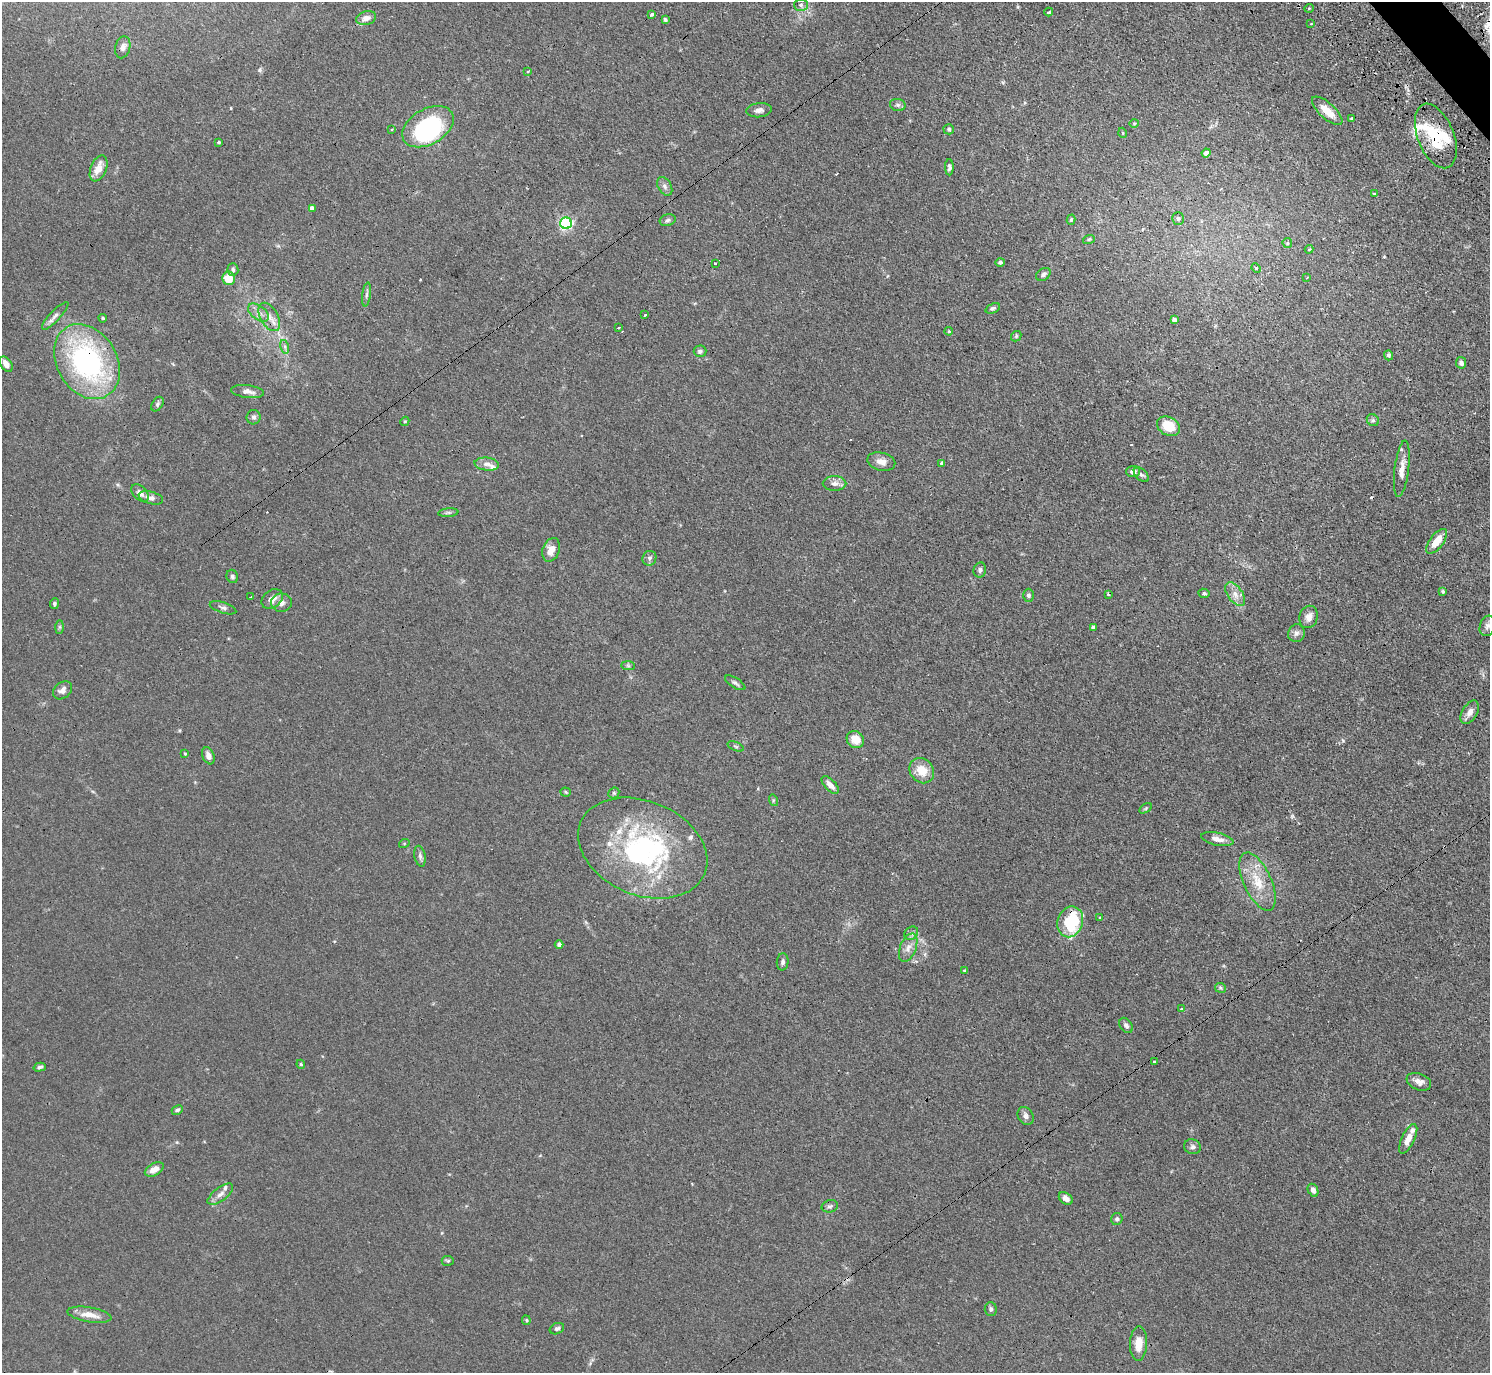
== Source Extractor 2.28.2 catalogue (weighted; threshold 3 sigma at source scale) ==
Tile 10 of 4 x 4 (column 2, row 3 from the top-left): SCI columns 1536-3023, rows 1712-3082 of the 6046 x 6025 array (HDU 1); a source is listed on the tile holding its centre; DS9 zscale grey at full resolution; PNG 1492 x 1375 px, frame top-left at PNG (2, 2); each listed source drawn as its Kron ellipse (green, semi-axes under 4 px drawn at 4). Shown black and unused: <1% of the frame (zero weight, under 3 of 4 exposures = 4% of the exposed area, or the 3 px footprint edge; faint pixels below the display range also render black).
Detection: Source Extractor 2.28.2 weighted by HDU 2 'WHT'; one run over the whole footprint, this tile lists its part. Background 0.0335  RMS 0.0033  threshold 0.0147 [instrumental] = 3 sigma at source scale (4.5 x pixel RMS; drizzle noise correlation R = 1.50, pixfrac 1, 0.05/0.05 arcsec/px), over >= 5 px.
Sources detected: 161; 4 inside a brighter object's white glare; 7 cosmic-ray / hot-pixel residue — neither listed nor drawn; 8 inside a brighter listed object's ellipse — not listed separately; the other 142 listed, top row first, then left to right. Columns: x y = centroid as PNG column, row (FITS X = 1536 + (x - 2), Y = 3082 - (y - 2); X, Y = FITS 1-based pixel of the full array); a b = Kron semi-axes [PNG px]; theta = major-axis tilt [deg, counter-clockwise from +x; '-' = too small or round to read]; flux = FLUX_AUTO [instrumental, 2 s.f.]
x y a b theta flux
801 5 7 6 - 0.84
1309 8 4 3 - 0.27
1049 12 4 3 - 2.9
652 14 4 3 - 2.8
366 18 10 6 15 2.3
665 20 3 3 - 0.61
1311 23 4 2 - 0.28
123 47 11 7 75 1.6
528 71 3 3 - 0.45
898 105 8 6 -14 0.8
759 110 13 7 7 1.4
1327 111 19 7 -43 4.5
1351 119 4 3 - 0.36
1134 123 5 3 - 0.3
428 127 28 17 30 40
392 129 3 2 - 0.34
949 129 5 5 - 0.67
1123 133 5 3 - 0.29
1436 136 34 18 -69 14
219 142 4 3 - 0.34
1206 153 4 4 - 1.2
949 167 8 4 -89 0.83
99 168 14 7 67 3.9
665 186 10 6 -60 1.2
1374 194 3 3 - 3.5
312 208 4 4 - 1.7
1178 218 6 5 - 0.78
668 220 8 6 17 0.83
1071 220 5 4 - 0.48
566 223 6 6 - 55
1089 239 6 3 18 0.41
1287 243 5 4 - 0.4
1309 249 4 3 - 0.45
1000 262 5 4 - 0.6
715 263 3 3 - 0.39
1256 268 5 4 - 0.47
233 270 6 5 - 0.77
1043 274 8 6 34 1
229 278 6 6 - 5.9
1307 278 3 2 - 0.48
366 295 12 4 83 0.88
993 308 8 4 22 0.67
258 313 12 7 -38 1.9
645 315 3 3 - 1
55 316 18 5 47 1.5
269 317 15 8 -60 3
103 318 4 3 - 0.36
1174 320 4 4 - 0.96
619 328 3 2 - 0.37
949 331 4 3 - 0.36
1016 336 6 4 48 0.42
285 347 7 4 -72 0.71
700 351 6 6 - 0.86
1389 355 5 4 - 0.71
87 362 40 30 -60 61
1461 363 6 5 - 1.1
6 364 8 5 -56 2.3
247 392 17 6 -7 1.9
157 404 8 5 55 0.7
254 417 7 7 - 0.9
1373 420 6 5 - 0.64
405 421 5 3 - 0.34
1169 426 12 9 -27 7.3
881 462 14 9 -13 2.5
942 463 4 3 - 0.56
487 464 12 6 -5 1.7
1402 469 28 7 83 3.3
1133 471 7 5 2 1.4
1141 475 9 5 -44 0.83
835 484 12 7 0 1.6
140 493 10 6 -45 1.8
151 498 12 6 -15 1.5
448 513 10 4 5 0.62
1437 541 14 7 53 5
551 550 12 8 71 2.9
649 558 7 7 - 0.92
980 570 7 6 - 0.78
232 576 7 5 -68 0.74
1443 591 3 3 - 0.5
1204 593 5 4 - 0.58
1108 594 4 3 - 0.56
1235 594 13 7 -54 2.5
1028 595 6 5 - 0.79
251 597 3 2 - 0.37
272 599 12 8 38 2.4
281 603 10 9 - 1.8
54 604 5 4 - 0.62
223 608 14 5 -18 1
1309 617 11 9 71 2
1487 626 10 7 73 1.2
60 627 7 4 90 0.5
1093 627 4 3 - 0.77
1296 633 9 8 - 1.3
628 666 7 4 -1 0.59
735 683 11 5 -32 0.91
62 690 10 8 40 1.7
1470 712 13 7 59 2.1
855 739 9 8 - 4.3
736 746 8 2 -22 0.42
185 754 3 3 - 0.31
208 756 9 6 -67 1.9
922 771 13 11 -50 5.4
830 785 11 5 -47 2
566 792 5 4 - 0.37
614 793 6 5 - 0.47
773 800 6 4 -73 0.36
1146 808 7 4 32 0.45
1217 839 16 6 -12 2.2
404 844 5 3 - 0.31
643 848 67 47 -23 61
420 856 10 5 -79 0.93
1258 882 31 14 -66 8.4
1100 917 3 2 - 0.45
1070 922 16 12 70 19
911 933 7 6 - 0.95
559 945 4 4 - 1.1
908 948 15 8 68 2.5
783 962 8 6 85 0.98
965 971 3 3 - 0.74
1220 988 5 5 - 0.52
1181 1009 3 3 - 0.57
1126 1025 8 6 -55 1
1154 1062 3 3 - 0.64
301 1064 4 4 - 0.36
40 1067 6 4 15 0.62
1419 1082 13 8 -22 2.1
177 1110 6 4 26 0.72
1026 1116 9 7 -59 1.3
1408 1139 16 6 64 3.1
1193 1147 8 7 - 0.98
154 1169 10 6 28 2.8
1313 1190 7 5 -63 1.3
220 1194 15 6 37 1.8
1066 1198 8 5 -36 1.8
830 1206 8 6 13 0.79
1117 1219 6 5 - 0.73
448 1261 6 5 - 0.49
991 1309 7 6 - 0.82
89 1315 22 7 -9 4
526 1320 5 4 - 0.37
557 1329 7 5 23 0.77
1138 1344 17 8 88 4
Overlapping masked pixels (flux is a lower limit): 5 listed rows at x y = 1436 136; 269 317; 87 362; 643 848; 1070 922